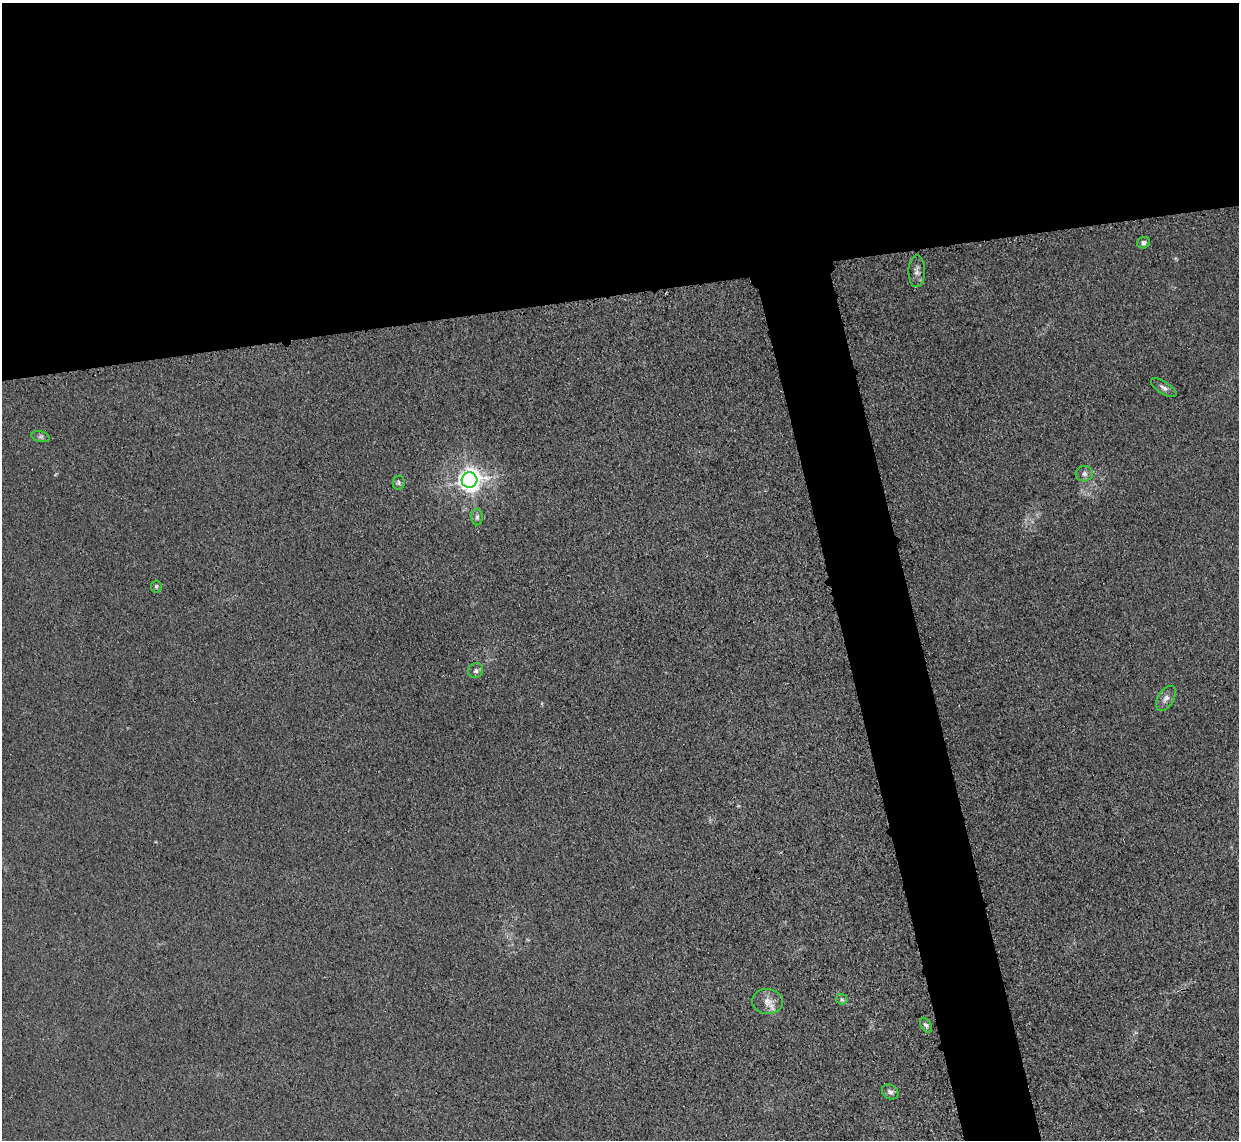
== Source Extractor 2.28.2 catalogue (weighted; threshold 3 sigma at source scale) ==
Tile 2 of 4 x 4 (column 2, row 1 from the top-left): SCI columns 1265-2501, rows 3570-4707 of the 5002 x 4979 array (HDU 1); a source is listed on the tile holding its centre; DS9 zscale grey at full resolution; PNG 1241 x 1142 px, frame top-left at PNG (2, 3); each listed source drawn as its Kron ellipse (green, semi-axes under 4 px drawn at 4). Shown black and unused: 30% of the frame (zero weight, under 3 of 4 exposures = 3% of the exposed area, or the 3 px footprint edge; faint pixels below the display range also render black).
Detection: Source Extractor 2.28.2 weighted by HDU 2 'WHT'; one run over the whole footprint, this tile lists its part. Background 0.0232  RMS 0.004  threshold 0.018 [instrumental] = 3 sigma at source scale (4.5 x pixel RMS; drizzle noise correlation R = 1.50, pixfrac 1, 0.05/0.05 arcsec/px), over >= 5 px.
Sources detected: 15; all 15 listed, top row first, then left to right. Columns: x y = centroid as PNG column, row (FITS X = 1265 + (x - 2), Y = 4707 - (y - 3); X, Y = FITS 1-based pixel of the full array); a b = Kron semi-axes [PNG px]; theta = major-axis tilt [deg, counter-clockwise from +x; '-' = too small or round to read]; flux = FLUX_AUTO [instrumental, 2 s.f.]
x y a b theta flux
1144 243 6 5 - 1.3
917 271 16 8 89 2.4
1164 388 15 6 -32 1.6
41 437 9 5 -12 1
1084 474 9 7 5 1.7
469 480 8 7 - 310
399 482 7 6 - 0.85
477 517 8 5 90 1.1
156 586 6 5 - 0.76
476 671 8 7 - 1.3
1166 698 14 8 59 2.4
842 999 6 5 - 0.71
767 1001 15 12 -5 4.2
926 1025 8 5 -58 1.1
890 1092 9 7 -32 1.3